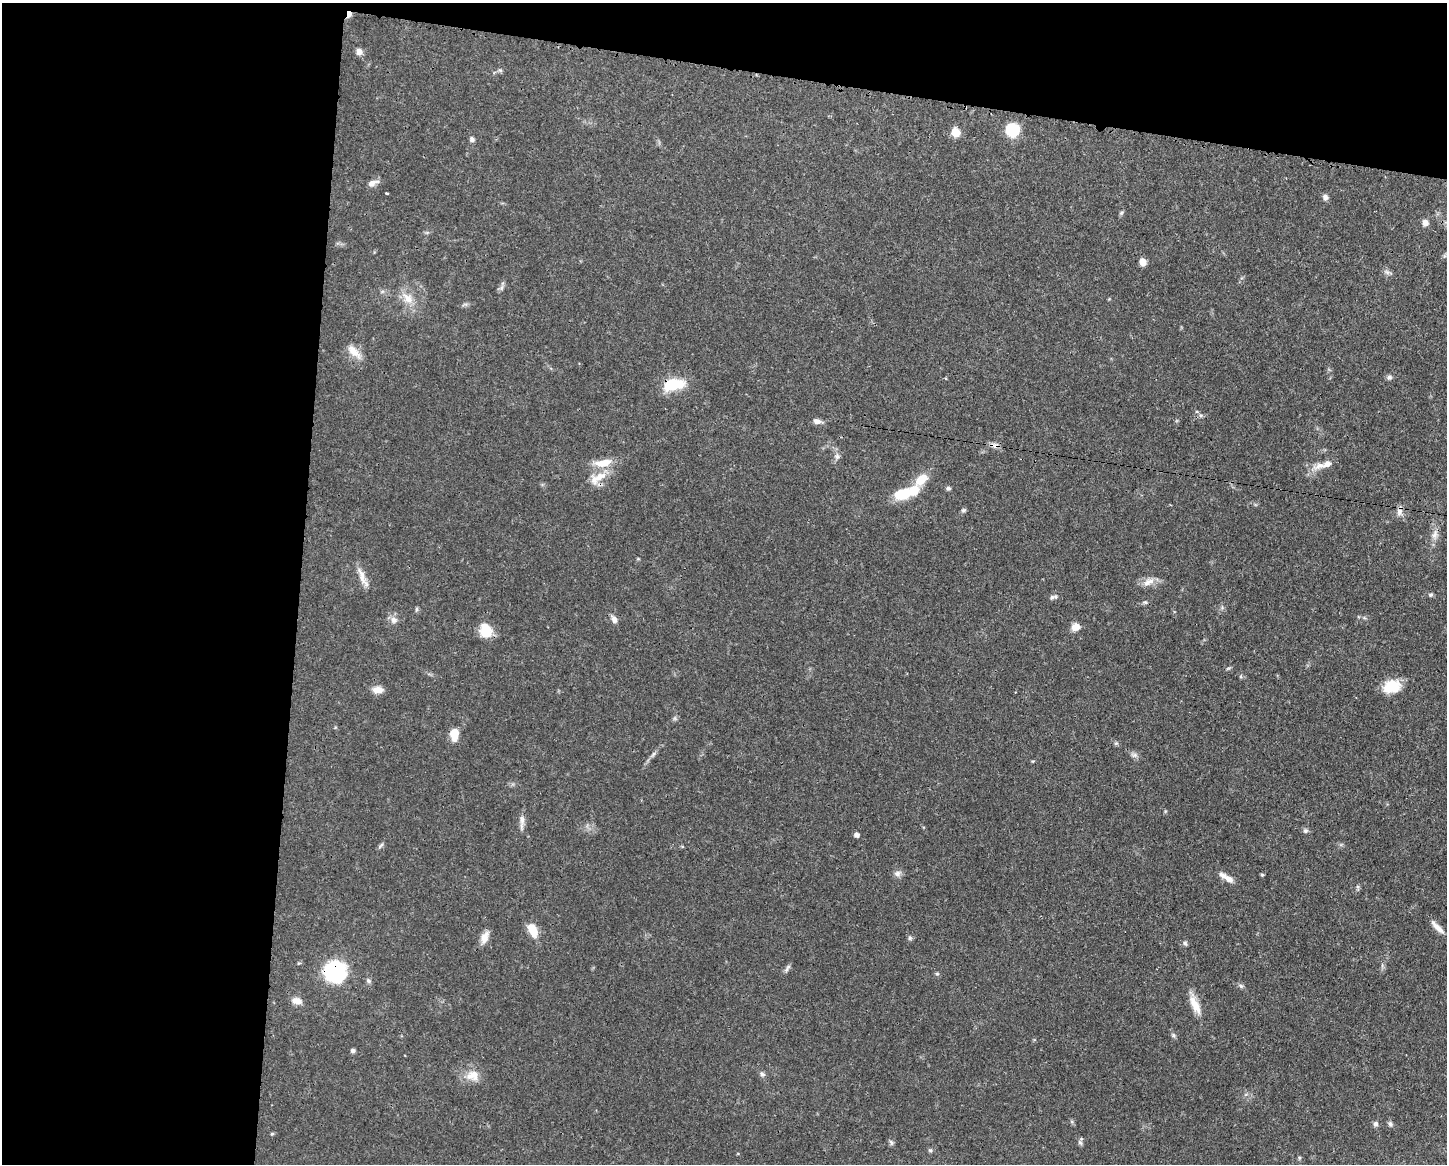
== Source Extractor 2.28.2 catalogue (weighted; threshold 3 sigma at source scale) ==
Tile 1 of 3 x 4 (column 1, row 1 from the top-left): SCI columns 112-1556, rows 3488-4649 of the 4670 x 4656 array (HDU 1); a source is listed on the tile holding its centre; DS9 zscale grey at full resolution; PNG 1449 x 1166 px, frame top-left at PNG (2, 3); no overlay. Shown black and unused: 27% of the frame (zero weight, under 3 of 4 exposures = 1% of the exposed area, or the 3 px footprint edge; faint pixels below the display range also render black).
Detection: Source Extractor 2.28.2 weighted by HDU 2 'WHT'; one run over the whole footprint, this tile lists its part. Background 0.0589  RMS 0.0034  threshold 0.0152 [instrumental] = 3 sigma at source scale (4.5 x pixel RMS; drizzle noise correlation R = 1.50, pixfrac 1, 0.05/0.05 arcsec/px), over >= 5 px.
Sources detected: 88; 2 inside a brighter object's white glare — not listed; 4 inside a brighter listed object's ellipse — not listed separately; the other 82 listed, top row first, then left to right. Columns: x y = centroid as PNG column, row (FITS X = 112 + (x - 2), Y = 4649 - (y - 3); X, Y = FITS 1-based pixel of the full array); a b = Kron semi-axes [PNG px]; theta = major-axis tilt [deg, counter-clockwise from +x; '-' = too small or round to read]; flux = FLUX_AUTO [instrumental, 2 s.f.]
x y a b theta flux
349 14 7 5 88 2
359 52 8 7 - 1.8
500 70 7 4 -18 0.52
1012 130 12 11 - 13
956 132 11 10 - 3.7
472 139 7 6 - 0.85
372 183 13 7 22 2.1
387 193 3 2 - 0.34
1325 197 7 6 - 1.2
1121 213 6 4 45 0.54
1425 223 8 7 - 1.8
1143 262 7 6 - 2.6
1388 272 11 5 -22 0.96
501 288 8 5 59 0.89
408 298 20 11 -44 4.8
465 304 10 4 6 0.76
354 352 22 10 -48 4.2
1389 377 7 6 - 0.9
945 378 4 2 - 0.35
674 385 26 13 12 11
1201 415 6 5 - 0.63
817 421 9 6 -9 1.6
994 445 12 7 -18 1.6
837 456 7 7 - 1.1
1319 465 20 9 25 3.7
600 477 22 12 27 5.9
921 479 22 11 49 5.8
948 488 6 5 - 0.68
904 494 24 12 10 10
964 510 7 5 15 0.59
1400 511 14 7 80 1.8
1434 535 15 8 78 2.6
363 578 31 6 -66 3.2
1149 582 17 9 29 2.9
1431 594 6 5 - 0.63
1052 597 6 6 - 0.81
1145 602 6 5 - 0.64
416 609 6 4 -90 0.51
614 619 12 7 -62 1.6
394 620 10 8 -38 1.8
1076 627 9 8 - 2.9
486 630 16 13 -73 6.7
1228 668 6 4 19 0.46
1390 685 24 13 35 6.7
378 690 14 8 1 2.6
675 718 7 4 72 0.59
454 734 13 8 88 5
1116 743 6 4 43 0.52
653 754 10 5 50 0.96
1134 755 10 6 -14 1.1
1033 761 5 3 - 0.31
522 820 17 6 88 2
1305 831 6 6 - 0.76
857 835 5 5 - 1.3
381 845 11 3 49 0.64
682 847 5 3 - 0.36
897 873 10 8 14 1.4
1262 875 5 4 - 0.43
1229 879 13 8 -35 2.4
1437 927 20 6 -45 2.5
532 930 15 8 -64 6.3
484 937 18 9 64 2.8
910 938 7 6 - 0.69
1185 943 7 5 -88 0.69
787 968 13 4 60 0.94
335 972 18 18 - 30
937 974 6 4 -18 0.44
368 981 7 6 - 0.76
1241 986 7 5 -35 0.74
297 1001 13 8 -12 2.3
1195 1005 26 10 -65 5.1
1173 1035 6 5 - 0.61
353 1051 6 5 - 0.72
762 1074 7 6 - 0.85
472 1075 20 15 3 4.8
1376 1124 7 6 - 0.97
1390 1124 8 5 -66 0.81
272 1134 5 4 - 0.4
891 1142 8 5 -63 0.77
1080 1142 8 5 -62 0.71
930 1150 5 5 - 0.57
1299 1158 6 3 73 0.43
Overlapping masked pixels (flux is a lower limit): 6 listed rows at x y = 349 14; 674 385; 994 445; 600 477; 1400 511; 335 972